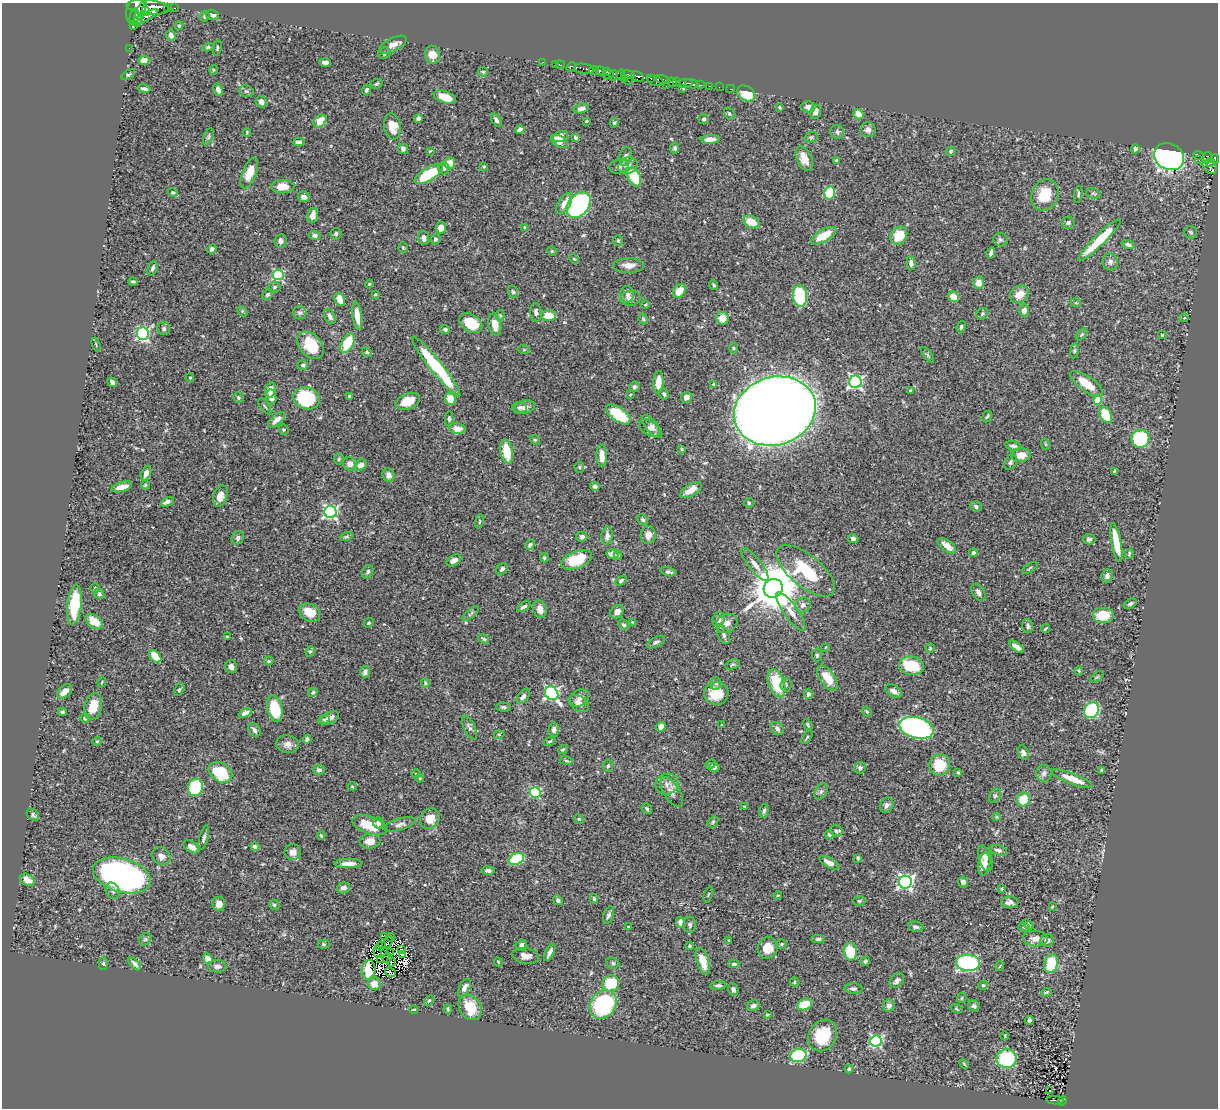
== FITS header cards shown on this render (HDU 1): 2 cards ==
NAXIS1  =                 1216
NAXIS2  =                 1106

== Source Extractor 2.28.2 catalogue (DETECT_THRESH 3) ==
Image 1216 x 1106 px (HDU 1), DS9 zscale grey, 1 PNG px = 1 image px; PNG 1220 x 1110 px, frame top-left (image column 1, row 1106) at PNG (2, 3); each listed source drawn as its Kron ellipse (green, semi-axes under 4 px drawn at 4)
Background 0.456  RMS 0.021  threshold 0.0621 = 3 sigma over >= 5 px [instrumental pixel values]
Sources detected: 516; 5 with non-positive FLUX_AUTO (blend fragments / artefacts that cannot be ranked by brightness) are neither listed nor drawn; of the other 511, the 500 brightest by FLUX_AUTO listed and drawn (11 fainter detections omitted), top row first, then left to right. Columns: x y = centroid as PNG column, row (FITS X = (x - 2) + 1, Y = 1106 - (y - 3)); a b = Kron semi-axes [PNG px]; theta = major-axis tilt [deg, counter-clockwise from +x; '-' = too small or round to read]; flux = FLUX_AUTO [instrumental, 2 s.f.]
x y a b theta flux
148 7 21 7 -5 2700
167 7 4 3 - 77
174 8 3 2 - 27
136 9 15 9 66 1600
146 11 5 4 - 470
140 15 13 4 73 780
213 15 6 5 - 4.6
205 16 5 4 - 2.9
134 17 9 4 81 660
145 17 15 4 26 380
133 25 3 3 - 150
179 26 4 3 - 1.9
171 35 6 4 -62 5.5
393 45 15 6 27 9.5
208 47 6 4 12 2.2
129 48 2 2 - 5.6
217 48 8 3 79 1.8
384 53 6 5 - 2.7
432 55 9 7 -78 17
144 60 5 4 - 10
325 62 6 3 -5 4.5
543 62 2 2 - 11
555 64 2 2 - 6.2
560 65 4 2 - 15
571 67 5 3 - 24
584 69 10 5 -7 150
213 70 5 3 - 1.3
594 70 5 3 - 260
600 71 5 3 - 99
606 71 4 3 - 110
483 72 5 5 - 1.7
608 74 6 3 20 120
128 75 7 4 35 2.1
613 75 5 3 - 67
621 75 5 3 - 77
628 75 7 3 -12 210
638 76 6 4 -30 170
624 78 3 2 - 15
651 78 4 3 - 300
663 79 7 3 -18 230
628 81 2 2 - 11
656 81 8 5 -19 260
672 82 5 3 - 170
676 82 4 3 - 160
685 83 8 2 6 15
376 84 6 4 18 2.2
692 84 7 3 -20 150
701 85 2 2 - 5.8
666 86 2 2 - 5.7
709 86 2 2 - 5.6
719 87 2 2 - 5.5
144 88 6 3 -11 3.7
683 88 3 2 - 1.4
730 89 4 2 - 5.3
218 90 7 4 -65 6.8
366 90 5 4 - 2.2
246 91 7 5 -15 3.2
746 93 10 7 -32 30
445 97 11 6 -20 20
261 102 6 5 - 5.8
780 107 4 3 - 1.7
808 107 7 6 - 6.4
581 108 8 4 13 5.2
816 112 7 5 74 7.9
729 113 6 5 - 2.9
858 114 5 5 - 11
418 118 4 4 - 4.4
704 119 5 5 - 3
496 120 7 4 -56 3.5
320 121 7 5 44 21
587 121 3 2 - 1.2
614 123 5 4 - 2
392 126 13 8 -81 18
520 130 5 3 - 4.7
868 130 8 7 - 6.2
247 132 4 3 - 1.4
837 132 7 7 - 3.4
561 136 8 5 18 9.7
208 137 9 4 67 2.8
811 137 7 5 20 2.3
575 138 4 3 - 2.4
710 139 9 4 3 8.8
559 141 9 5 -30 11
299 142 6 4 4 3.9
675 148 5 4 - 2.3
403 149 5 4 - 3.5
1135 149 5 4 - 3.3
430 151 4 4 - 1.1
951 151 5 4 - 2.3
1198 155 5 3 - 69
626 156 9 6 78 5.1
1169 157 15 13 -28 480
1207 158 5 4 - 200
804 159 13 7 -65 16
1215 159 5 3 - 170
837 160 4 3 - 2.2
1199 160 3 2 - 2.4
1210 162 5 3 - 73
450 163 6 5 - 13
619 166 10 7 16 5.3
628 166 10 8 23 7.9
484 167 4 3 - 1.1
1210 167 8 6 -46 180
444 168 6 5 - 3
249 173 16 7 68 28
429 174 16 6 31 78
634 177 10 6 -66 49
283 187 12 6 1 19
173 193 5 4 - 2
830 193 6 5 - 52
1093 193 7 5 -18 2.1
1045 195 16 13 66 41
1078 195 8 4 81 2.4
304 197 6 5 - 6.7
564 203 12 6 60 13
578 205 14 10 50 310
313 215 7 5 82 8.6
751 222 8 6 -25 21
1068 223 6 6 - 4.2
524 227 4 3 - 1
441 228 6 5 - 12
1191 232 6 6 - 3.2
336 234 5 5 - 3.4
314 236 6 4 -2 4.1
824 236 14 6 30 32
899 236 9 7 53 31
423 238 7 5 -84 5
435 239 5 5 - 2.6
1000 240 7 6 - 3.1
1100 240 29 5 44 51
281 241 7 6 - 5.7
618 241 5 4 - 1.9
1128 245 6 4 -17 3.8
403 247 5 4 - 1.7
212 249 5 4 - 3.6
552 251 5 4 - 1.5
991 253 5 3 - 3.8
574 259 5 3 - 1.4
1110 262 8 7 - 5.3
911 263 7 4 -85 5.4
629 265 15 7 0 10
152 268 8 4 69 3.5
278 275 5 5 - 130
133 282 4 3 - 2.5
978 283 6 5 - 10
369 284 4 3 - 1.4
714 285 5 3 - 1.8
274 287 6 5 - 2.8
679 291 7 5 54 18
513 292 6 4 -73 2.5
375 294 4 3 - 1.4
627 294 8 7 - 5.5
1019 294 10 8 34 16
267 295 6 5 - 3.2
800 296 11 7 -84 89
953 297 6 5 - 16
630 298 10 7 9 5.4
340 299 7 5 -63 15
1076 303 5 3 - 1.1
645 304 4 3 - 1.4
1024 310 6 5 - 7.7
242 311 6 4 -47 1.7
536 312 9 5 -84 4.9
300 313 7 6 - 3.4
982 314 6 5 - 2.5
500 315 5 4 - 1.9
357 316 14 4 -83 18
549 316 7 5 -3 21
330 317 8 5 -61 4.8
723 318 6 6 - 15
1184 318 5 3 - 1.1
643 319 5 4 - 1.9
471 323 12 8 -33 42
495 325 11 6 -77 15
961 327 6 4 67 3.5
164 328 6 6 - 3.7
445 329 5 4 - 3.2
143 334 6 6 - 220
1082 334 7 4 45 1.8
1162 335 4 4 - 2
348 343 10 6 65 45
96 345 7 3 -69 1.8
310 345 16 11 -47 45
734 348 5 3 - 1.4
524 350 6 3 -18 1.3
1075 351 7 4 82 2.3
367 352 5 4 - 2.2
928 355 9 4 -52 2.3
303 365 5 4 - 2.5
436 367 37 6 -51 120
190 378 4 3 - 1.5
112 382 5 4 - 3.5
658 382 11 5 87 18
855 382 6 6 - 290
714 384 4 3 - 1.5
1086 384 19 7 -35 28
634 387 5 5 - 3.1
270 390 8 5 73 12
910 390 4 3 - 1.2
664 394 6 4 -71 3
630 395 3 2 - 1.2
349 396 3 3 - 2.3
238 397 6 5 - 2.3
271 397 8 5 -83 7.2
686 397 6 5 - 7.2
306 398 13 11 -17 85
450 399 6 5 - 21
1098 400 5 4 - 45
408 401 13 7 20 22
265 406 9 2 -55 1.5
519 407 7 6 - 3.8
525 407 10 6 14 7.1
775 411 41 34 17 4200
618 414 14 6 -35 57
1105 415 9 5 -61 46
987 416 6 4 61 2.1
449 418 7 4 86 2.7
277 420 10 5 40 8.7
652 426 14 6 -51 5.7
649 428 12 7 -34 5.4
457 429 8 5 -7 11
284 430 5 4 - 1.9
1140 439 9 9 - 110
535 440 5 4 - 1.5
1045 444 5 3 - 1.6
1013 446 8 4 -10 3.8
682 449 3 3 - 1.2
507 452 12 6 -81 32
1021 455 10 6 5 14
602 456 11 5 -87 13
339 459 5 5 - 2
1010 462 8 6 58 3.7
350 464 7 6 - 8.6
361 465 6 5 - 8.3
579 467 5 5 - 1.8
1115 471 4 3 - 2.5
146 473 8 4 67 7.5
388 475 7 6 - 8.6
145 485 4 3 - 1.7
595 486 5 4 - 3.1
122 487 11 5 17 12
691 490 12 6 32 16
220 496 11 7 72 11
167 502 7 4 25 5
749 503 5 5 - 2
976 507 6 5 - 3.5
330 512 6 6 - 250
643 520 6 4 -43 2.7
479 521 7 3 81 1.5
648 535 9 7 87 9.5
607 536 9 5 85 6.2
346 537 6 4 18 2.2
582 537 5 5 - 3.9
238 538 7 6 - 4.5
853 539 5 4 - 4
1089 539 6 5 - 3.1
1116 542 20 5 -79 32
530 545 5 4 - 3.2
947 546 11 5 -36 12
973 553 4 4 - 3.5
612 554 6 4 -11 8.6
1129 554 5 3 - 1.7
618 555 4 4 - 2.1
544 558 5 3 - 1.6
454 560 8 5 30 6.6
577 560 16 8 22 46
755 565 20 6 -52 9.7
1030 568 8 3 30 1.7
502 569 6 5 - 3.9
806 571 35 15 -39 72
368 572 7 5 63 3.5
669 572 8 4 -13 3.5
1107 576 7 5 69 5.4
621 581 6 4 33 2.7
95 588 4 4 - 2
773 588 10 9 - 6300
978 592 9 6 -57 5.9
99 594 5 5 - 4
1130 604 7 4 32 2.8
74 605 20 7 83 57
803 605 8 7 - 5.8
524 607 7 4 28 3.9
540 609 9 6 -72 8.9
791 611 23 7 -55 13
617 612 7 6 - 8
310 613 11 8 -31 23
471 613 10 3 41 2.2
1103 615 11 8 0 27
719 620 7 6 - 6.7
94 621 10 6 -35 22
632 622 4 4 - 1.1
369 623 5 4 - 2
727 623 11 9 29 8.1
624 625 6 4 -41 3
1028 626 7 5 -75 3.1
1045 629 4 2 - 1.5
724 635 9 6 -69 4.2
228 637 4 3 - 2.8
484 639 6 4 -38 2.3
656 642 10 5 29 3.6
826 647 4 2 - 0.99
1017 647 8 4 -36 7.5
930 648 4 4 - 1.6
310 651 5 4 - 2.2
817 655 6 5 - 2.2
155 656 7 5 -49 27
269 661 5 3 - 1.8
732 664 7 4 22 2.1
911 666 12 9 -9 58
231 667 6 6 - 6.1
1079 671 4 4 - 1.6
365 672 6 5 - 5
1097 677 7 4 36 2
827 678 15 7 -56 23
102 682 5 3 - 1.1
425 683 4 4 - 1.8
716 683 6 5 - 3.4
776 683 14 8 -71 54
786 685 7 5 84 2.9
179 690 7 4 62 2.1
64 691 9 5 42 11
893 691 9 5 -35 6.8
313 692 5 4 - 2.1
552 693 7 6 - 250
716 694 12 11 - 30
808 694 5 4 - 2.6
523 697 8 5 52 4.6
580 698 10 7 34 6.6
579 704 11 7 -35 7.6
93 706 14 8 76 27
504 707 7 4 -1 2.4
275 709 13 7 -76 56
1091 710 8 7 - 120
62 712 4 3 - 2.1
867 712 5 4 - 1.6
245 713 7 4 25 6.5
85 718 4 4 - 1.9
329 718 10 6 24 8.2
324 720 6 4 28 2.5
721 725 4 2 - 1
808 725 6 4 -60 1.9
661 727 5 4 - 7.3
469 728 13 5 -64 4.7
777 728 7 5 -50 4.6
916 728 17 10 -14 330
554 729 7 5 85 5.1
254 730 7 5 -58 4.1
499 734 5 3 - 1.4
807 737 7 3 57 1.6
307 739 4 4 - 3.8
97 741 4 4 - 1.6
550 741 6 3 21 1.6
287 744 11 9 -8 8.3
563 749 5 3 - 1.6
1023 752 7 5 -70 4.8
566 761 7 3 -9 1.8
710 764 6 4 24 1.9
939 765 11 10 - 40
608 766 6 5 - 2.3
714 767 5 5 - 4
860 768 6 5 - 3.6
319 770 6 5 - 4.1
1102 770 4 3 - 2.5
220 772 13 9 -34 61
958 772 3 3 - 1.6
416 773 4 3 - 1.1
1044 773 8 7 - 5
420 778 4 4 - 1.5
1072 779 21 5 -21 23
667 784 12 10 19 9.3
352 786 4 4 - 1.5
195 787 9 7 72 84
821 791 9 5 63 3.9
535 792 5 5 - 120
672 792 17 8 -58 8.5
995 796 8 5 52 2.7
1023 800 7 6 - 27
887 805 8 6 58 4.6
744 807 4 3 - 1.4
647 809 5 5 - 2.7
764 811 7 4 80 3
33 815 7 5 -42 2.7
996 817 4 4 - 1.5
430 819 11 9 58 19
579 819 5 4 - 1.6
713 822 6 5 - 2.2
378 823 5 5 - 4.6
400 824 16 6 17 6.2
370 825 18 8 -19 31
836 831 6 5 - 2.8
829 835 4 4 - 2.1
321 836 4 3 - 1.4
204 838 12 4 76 3.6
370 841 10 7 5 12
191 847 9 5 -31 7
255 847 4 4 - 3.9
998 850 9 5 -16 4.4
293 852 8 8 - 9.2
161 856 10 8 -43 8.3
858 858 4 3 - 2.1
985 858 13 6 -73 6
516 859 8 5 26 80
348 863 13 4 0 12
829 863 11 5 -28 9
984 864 11 6 80 12
488 871 6 4 -9 3.7
122 875 30 17 -16 630
27 880 8 5 -31 14
905 882 6 6 - 350
963 882 5 5 - 4.9
343 888 6 5 - 6.1
1002 889 4 3 - 1.2
113 891 8 6 -64 4.2
708 894 8 2 69 1.4
778 895 4 2 - 1.1
594 899 5 3 - 2.2
558 900 5 4 - 3.5
859 901 6 4 14 2.5
1010 902 8 6 0 7.4
219 904 7 6 - 10
274 905 5 4 - 2
1052 907 3 3 - 1.3
608 915 9 5 70 3.8
680 922 5 4 - 6.7
1028 924 6 4 -38 2.2
690 925 8 6 88 3.8
628 927 4 3 - 1
916 927 8 5 -11 3.8
1024 927 6 3 -19 1.9
385 937 2 2 - 1.5
390 937 4 2 - 1.9
145 939 6 5 - 2.9
818 939 7 4 3 2.9
1035 939 12 8 -3 11
729 940 3 3 - 1.1
1047 940 6 6 - 5.8
388 943 7 2 54 2.1
324 944 6 4 -1 2.2
782 944 5 4 - 1.8
521 945 6 5 - 4.9
381 946 5 2 - 1.9
690 946 4 3 - 1.8
768 948 11 10 - 23
401 950 3 2 - 1.1
378 951 6 2 -86 1.1
550 952 9 4 64 5.7
851 952 9 6 -81 44
390 953 3 2 - 1.2
402 954 3 2 - 1.9
526 956 13 8 -9 9.8
387 958 5 3 - 1.8
208 959 5 4 - 15
381 959 3 2 - 1.3
703 961 14 6 -72 22
865 961 5 4 - 2
391 962 5 3 - 2.4
498 962 4 3 - 1.4
613 963 7 5 -22 2.8
968 963 12 8 -3 180
103 964 6 4 -87 2
135 964 8 4 -47 4.8
734 964 5 4 - 2.4
1051 964 9 7 73 48
217 966 9 6 1 6.2
1000 966 5 3 - 1
369 970 10 7 -88 26
390 972 5 3 - 2.1
897 980 8 6 46 4.8
795 982 5 4 - 1.8
611 983 8 8 - 50
374 984 6 6 - 17
718 985 8 4 2 3.2
983 985 5 4 - 1.9
464 988 10 5 62 7.1
853 989 9 5 -2 3.7
733 990 6 5 - 4.8
1046 992 5 4 - 1.8
962 998 5 4 - 1.8
429 1001 5 4 - 1.7
603 1004 15 12 49 140
805 1004 7 5 20 29
753 1006 6 5 - 4.6
889 1006 6 5 - 5.1
974 1006 6 5 - 4.4
470 1007 13 10 -56 40
448 1009 4 2 - 1.8
956 1009 6 3 -19 1.4
414 1010 4 2 - 1.3
767 1015 3 2 - 1.3
1029 1020 4 4 - 3.1
823 1035 16 13 58 51
1005 1036 4 3 - 1.2
876 1041 6 5 - 190
798 1055 8 6 14 130
1007 1059 10 9 - 91
964 1064 5 3 - 1.5
849 1069 4 4 - 2.8
1050 1090 3 2 - 2.1
1055 1100 8 3 -2 67
1062 1101 5 4 - 48
At the frame edge (FLAGS 8, measured only in part): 1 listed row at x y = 136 9
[11 fainter detections neither listed nor drawn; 5 non-positive-flux detections neither listed nor drawn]